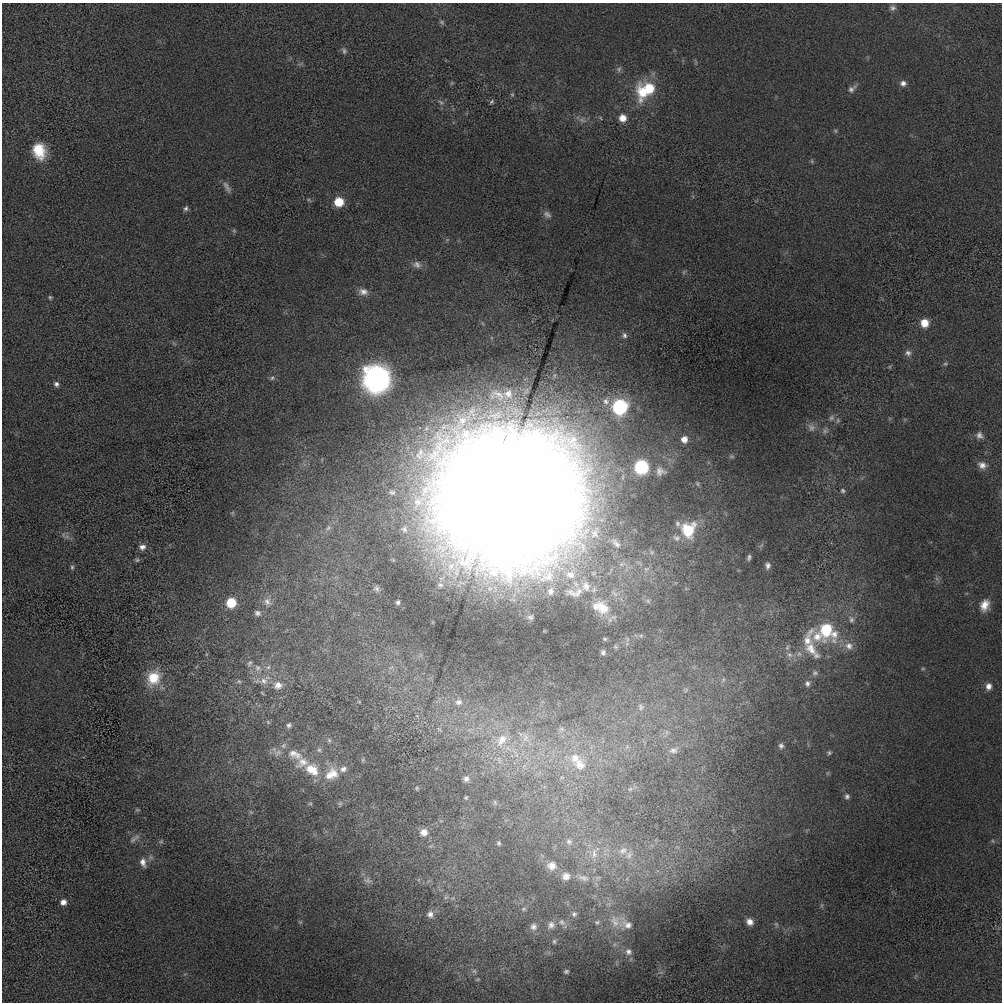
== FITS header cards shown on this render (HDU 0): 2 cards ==
NAXIS1  =                 1000 / length of data axis 1
NAXIS2  =                 1000 / length of data axis 2

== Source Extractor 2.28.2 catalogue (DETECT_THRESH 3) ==
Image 1000 x 1000 px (HDU 0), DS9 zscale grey, 1 PNG px = 1 image px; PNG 1004 x 1004 px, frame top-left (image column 1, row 1000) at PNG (2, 3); no overlay
Background -32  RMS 200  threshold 615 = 3 sigma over >= 5 px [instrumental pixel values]
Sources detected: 152; all 152 listed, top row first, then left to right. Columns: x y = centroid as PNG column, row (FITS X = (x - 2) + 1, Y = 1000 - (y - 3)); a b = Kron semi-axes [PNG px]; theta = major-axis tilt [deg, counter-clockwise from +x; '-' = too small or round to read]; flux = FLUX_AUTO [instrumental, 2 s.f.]
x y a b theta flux
893 8 8 7 - 4.4e+04
442 22 7 6 - 2.9e+04
344 51 9 6 -63 3.7e+04
619 69 7 7 - 3.8e+04
903 83 8 7 - 6.1e+04
649 88 20 13 -27 4.7e+05
851 89 12 8 41 6.3e+04
643 92 25 17 86 4.9e+05
512 94 6 5 - 2.0e+04
441 102 8 5 -49 3.5e+04
492 102 6 4 44 2.3e+04
601 118 6 3 -70 1.3e+04
622 118 8 8 - 1.3e+05
582 120 10 7 -33 6.3e+04
835 131 6 4 -60 2.1e+04
39 151 17 13 -75 3.9e+05
812 161 6 5 - 1.8e+04
227 187 18 6 -60 6.7e+04
339 202 9 8 - 3.2e+05
186 208 7 6 - 3.5e+04
547 214 12 7 -39 5.8e+04
234 231 6 5 - 1.9e+04
417 264 12 9 -21 7.2e+04
363 292 13 9 -13 9.9e+04
50 297 5 5 - 2.1e+04
924 323 8 8 - 2.0e+05
624 335 8 6 -76 3.8e+04
908 353 9 8 - 5.5e+04
945 364 7 5 15 2.1e+04
272 378 8 5 2 3.1e+04
377 379 12 12 - 1.2e+07
56 384 6 6 - 4.1e+04
508 394 13 12 - 1.5e+05
498 395 25 12 -34 2.7e+05
606 401 10 8 -46 6.8e+04
620 407 9 9 - 1.7e+06
831 418 8 7 - 4.7e+04
811 427 12 9 -71 7.4e+04
825 431 8 7 - 4.7e+04
979 435 10 8 -50 6.3e+04
684 439 7 7 - 9.7e+04
982 465 12 9 -25 9.5e+04
641 467 9 8 - 1.4e+06
660 471 14 11 -7 9.3e+04
843 491 6 6 - 3.1e+04
509 497 121 113 4 5.3e+07
677 523 8 6 -49 3.3e+04
688 530 16 14 72 5.5e+05
63 535 9 4 82 3.1e+04
676 538 11 8 -17 6.8e+04
616 543 14 7 -44 6.2e+04
142 547 8 7 - 7.0e+04
749 557 7 4 78 3.3e+04
137 560 7 5 -12 2.5e+04
768 565 8 6 89 4.9e+04
72 567 6 5 - 2.6e+04
570 574 16 13 -19 2.6e+05
937 579 7 4 -19 2.7e+04
586 586 18 15 -78 2.8e+05
376 588 9 7 -61 4.8e+04
550 591 12 10 68 9.4e+04
578 592 19 10 60 1.6e+05
572 593 20 10 -21 1.6e+05
267 602 11 10 - 8.3e+04
398 602 6 6 - 4.1e+04
231 603 8 7 - 4.2e+05
985 605 14 10 71 1.7e+05
601 607 28 19 -26 4.4e+05
257 613 9 7 -3 4.8e+04
851 619 10 7 -74 5.6e+04
826 630 26 21 -71 7.7e+05
834 634 15 13 -78 2.2e+05
817 637 26 15 -41 3.1e+05
807 640 26 15 79 3.3e+05
849 646 13 11 -30 1.3e+05
787 647 9 6 65 4.5e+04
812 650 32 14 -48 3.5e+05
603 652 6 5 - 3.0e+04
799 654 9 8 - 8.1e+04
790 655 9 8 - 7.5e+04
249 663 9 5 65 3.7e+04
268 667 7 5 43 3.7e+04
257 668 10 8 -74 7.8e+04
923 669 6 4 0 1.6e+04
815 673 9 8 - 5.0e+04
153 678 20 15 62 3.9e+05
264 680 18 10 38 1.5e+05
239 681 6 5 - 2.3e+04
807 683 9 7 -81 5.4e+04
278 685 12 11 - 1.2e+05
988 686 8 7 - 8.2e+04
458 702 10 8 2 8.2e+04
641 707 10 8 -66 5.6e+04
289 725 6 6 - 3.4e+04
562 729 7 4 -19 2.7e+04
525 738 11 7 47 8.5e+04
329 740 7 5 -45 2.7e+04
502 740 20 12 57 2.4e+05
781 746 7 6 - 4.0e+04
319 750 6 6 - 2.9e+04
673 750 13 8 0 7.3e+04
277 753 14 8 20 9.5e+04
829 753 5 5 - 2.3e+04
295 754 26 13 -26 2.8e+05
575 758 15 13 36 2.2e+05
302 762 20 12 33 1.9e+05
580 764 20 17 -40 2.8e+05
312 769 20 14 -32 3.4e+05
343 769 10 8 19 7.0e+04
331 774 21 15 34 2.9e+05
466 779 7 7 - 5.3e+04
417 788 6 5 - 2.0e+04
847 796 6 6 - 3.9e+04
466 798 5 4 - 1.6e+04
310 803 6 4 0 1.6e+04
340 803 7 5 89 2.2e+04
137 810 7 4 -6 2.2e+04
251 812 6 4 -46 2.0e+04
424 832 9 9 - 1.2e+05
133 840 13 7 48 6.5e+04
161 841 6 6 - 2.6e+04
993 841 6 4 -71 1.6e+04
569 842 8 7 - 4.2e+04
499 843 6 5 - 2.7e+04
431 846 7 4 19 2.2e+04
623 851 14 10 32 1.4e+05
594 853 16 8 -89 1.3e+05
629 855 14 9 63 1.1e+05
143 862 13 8 -75 9.8e+04
552 866 11 9 -3 1.0e+05
566 876 9 9 - 8.8e+04
584 878 16 8 -12 9.5e+04
368 880 11 7 -9 5.8e+04
446 897 6 4 19 2.0e+04
63 902 7 7 - 8.0e+04
523 909 6 5 - 2.2e+04
430 914 9 8 - 6.3e+04
574 914 6 6 - 2.9e+04
300 922 6 4 43 1.8e+04
562 922 9 7 -62 4.5e+04
597 922 5 4 - 1.7e+04
615 922 17 10 -64 1.3e+05
750 922 7 7 - 9.9e+04
776 924 7 5 -45 2.5e+04
551 925 10 9 - 7.0e+04
627 925 14 9 -30 1.0e+05
533 927 9 9 - 6.3e+04
554 941 6 5 - 2.3e+04
628 952 8 8 - 5.5e+04
474 971 6 6 - 3.5e+04
566 971 6 5 - 3.0e+04
478 979 7 4 32 1.7e+04